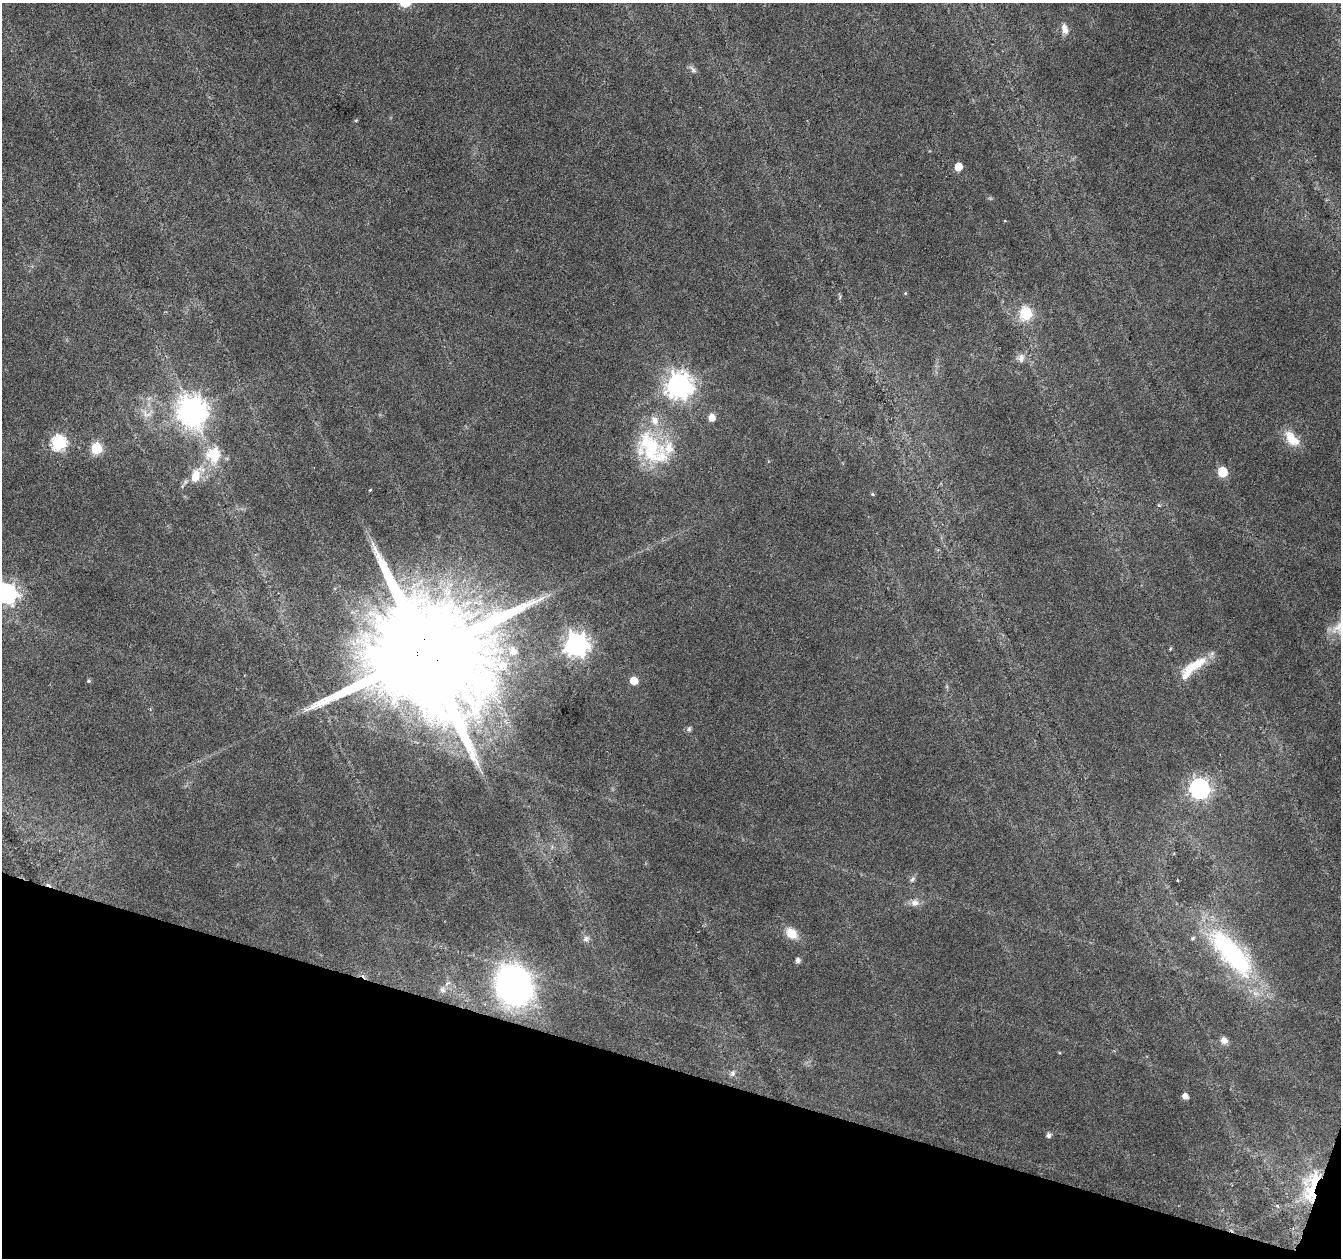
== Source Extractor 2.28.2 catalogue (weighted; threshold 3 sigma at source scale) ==
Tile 15 of 4 x 4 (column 3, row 4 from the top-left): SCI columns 2677-4015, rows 218-1473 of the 5361 x 5519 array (HDU 1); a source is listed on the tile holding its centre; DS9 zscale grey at full resolution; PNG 1343 x 1260 px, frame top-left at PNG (2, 3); no overlay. Shown black and unused: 15% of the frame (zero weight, under 3 of 6 exposures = <1% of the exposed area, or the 3 px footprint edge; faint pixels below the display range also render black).
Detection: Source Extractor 2.28.2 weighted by HDU 2 'WHT'; one run over the whole footprint, this tile lists its part. Background 0.0165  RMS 0.0018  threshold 0.00718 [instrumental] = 3 sigma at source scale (4.09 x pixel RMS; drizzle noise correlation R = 1.36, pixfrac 0.8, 0.0396/0.0396 arcsec/px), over >= 5 px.
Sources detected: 53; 1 cosmic-ray / hot-pixel residue — not listed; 6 inside a brighter listed object's ellipse — not listed separately; the other 46 listed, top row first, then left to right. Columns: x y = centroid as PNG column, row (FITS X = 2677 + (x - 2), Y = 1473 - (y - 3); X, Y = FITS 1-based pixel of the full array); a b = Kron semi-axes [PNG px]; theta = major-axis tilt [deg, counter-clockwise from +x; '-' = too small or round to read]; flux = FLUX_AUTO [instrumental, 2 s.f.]
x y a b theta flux
1064 29 14 8 -74 1.2
693 69 13 5 -47 0.52
356 120 5 3 - 0.15
958 167 5 5 - 2.6
905 293 5 3 - 0.16
1026 313 6 6 - 20
1021 358 11 9 80 0.92
678 386 9 8 - 200
191 411 10 9 - 290
146 414 17 11 -21 1.6
712 418 6 5 - 1.8
1292 439 22 12 -50 3.2
59 443 6 6 - 41
96 448 6 6 - 15
651 449 42 34 -81 13
214 454 18 17 - 5.2
1222 472 6 5 - 7.1
195 476 18 11 78 2.8
370 490 3 3 - 0.17
872 494 5 4 - 0.19
7 593 8 7 - 110
576 645 8 8 - 170
1170 649 5 4 - 0.18
513 651 8 7 - 1.6
425 654 38 26 70 10000
1194 665 38 10 30 4.3
634 680 6 6 - 2.3
89 681 5 5 - 0.27
689 729 7 5 62 0.39
1199 788 8 7 - 110
912 879 8 5 51 0.41
1177 880 4 2 - 0.11
914 903 11 9 -13 1
792 933 13 9 -45 2.7
586 939 10 8 39 0.69
1232 953 71 25 -49 27
798 960 5 4 - 0.75
447 983 11 4 35 0.5
513 986 21 18 -63 140
443 990 9 7 -51 0.58
1224 1040 9 7 -43 0.98
732 1073 9 7 -88 0.57
1185 1096 6 5 - 0.94
1049 1135 5 5 - 0.6
1308 1196 50 19 -80 9.4
1277 1206 5 4 - 0.29
Overlapping masked pixels (flux is a lower limit): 2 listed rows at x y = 425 654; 1308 1196
Isophote crosses this tile's border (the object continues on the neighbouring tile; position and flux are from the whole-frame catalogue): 1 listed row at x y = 7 593